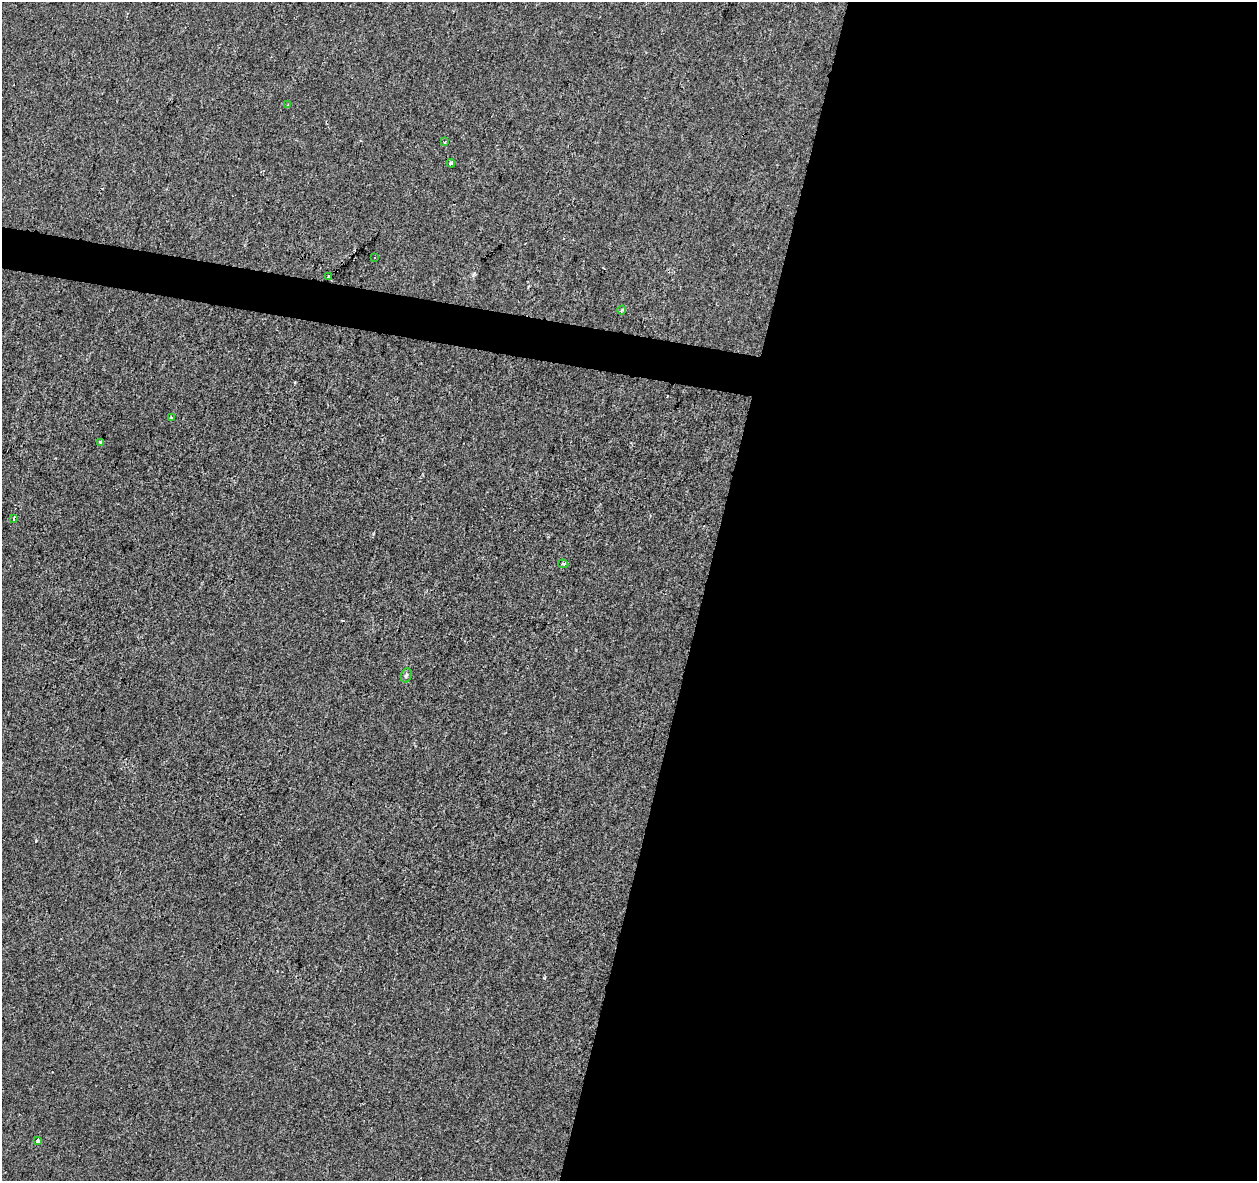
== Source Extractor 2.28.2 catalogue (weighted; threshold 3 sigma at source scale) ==
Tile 12 of 4 x 4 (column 4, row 3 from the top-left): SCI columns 3774-5028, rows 1462-2640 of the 5028 x 5221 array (HDU 1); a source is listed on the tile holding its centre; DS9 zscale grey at full resolution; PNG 1259 x 1183 px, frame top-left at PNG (2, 2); each listed source drawn as its Kron ellipse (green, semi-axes under 4 px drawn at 4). Shown black and unused: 46% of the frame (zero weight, under 2 of 3 exposures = <1% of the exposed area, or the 3 px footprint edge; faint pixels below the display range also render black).
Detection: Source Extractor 2.28.2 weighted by HDU 2 'WHT'; one run over the whole footprint, this tile lists its part. Background -0.00104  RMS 0.0042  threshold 0.0188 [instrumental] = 3 sigma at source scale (4.5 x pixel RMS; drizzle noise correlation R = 1.50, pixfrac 1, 0.0396/0.0396 arcsec/px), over >= 5 px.
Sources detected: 15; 3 cosmic-ray / hot-pixel residue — neither listed nor drawn; the other 12 listed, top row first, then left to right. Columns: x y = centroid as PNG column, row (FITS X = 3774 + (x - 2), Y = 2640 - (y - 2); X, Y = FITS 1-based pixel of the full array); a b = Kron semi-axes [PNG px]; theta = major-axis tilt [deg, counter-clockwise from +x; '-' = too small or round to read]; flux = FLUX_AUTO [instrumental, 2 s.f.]
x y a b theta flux
288 105 4 3 - 0.49
445 142 3 3 - 0.75
451 163 4 3 - 2.7
375 257 3 2 - 0.56
329 277 4 3 - 1.6
621 310 4 3 - 1
171 418 3 2 - 0.35
101 442 3 3 - 1.5
14 519 4 3 - 1.5
563 564 5 4 - 0.78
406 675 7 5 69 0.83
37 1141 3 3 - 4